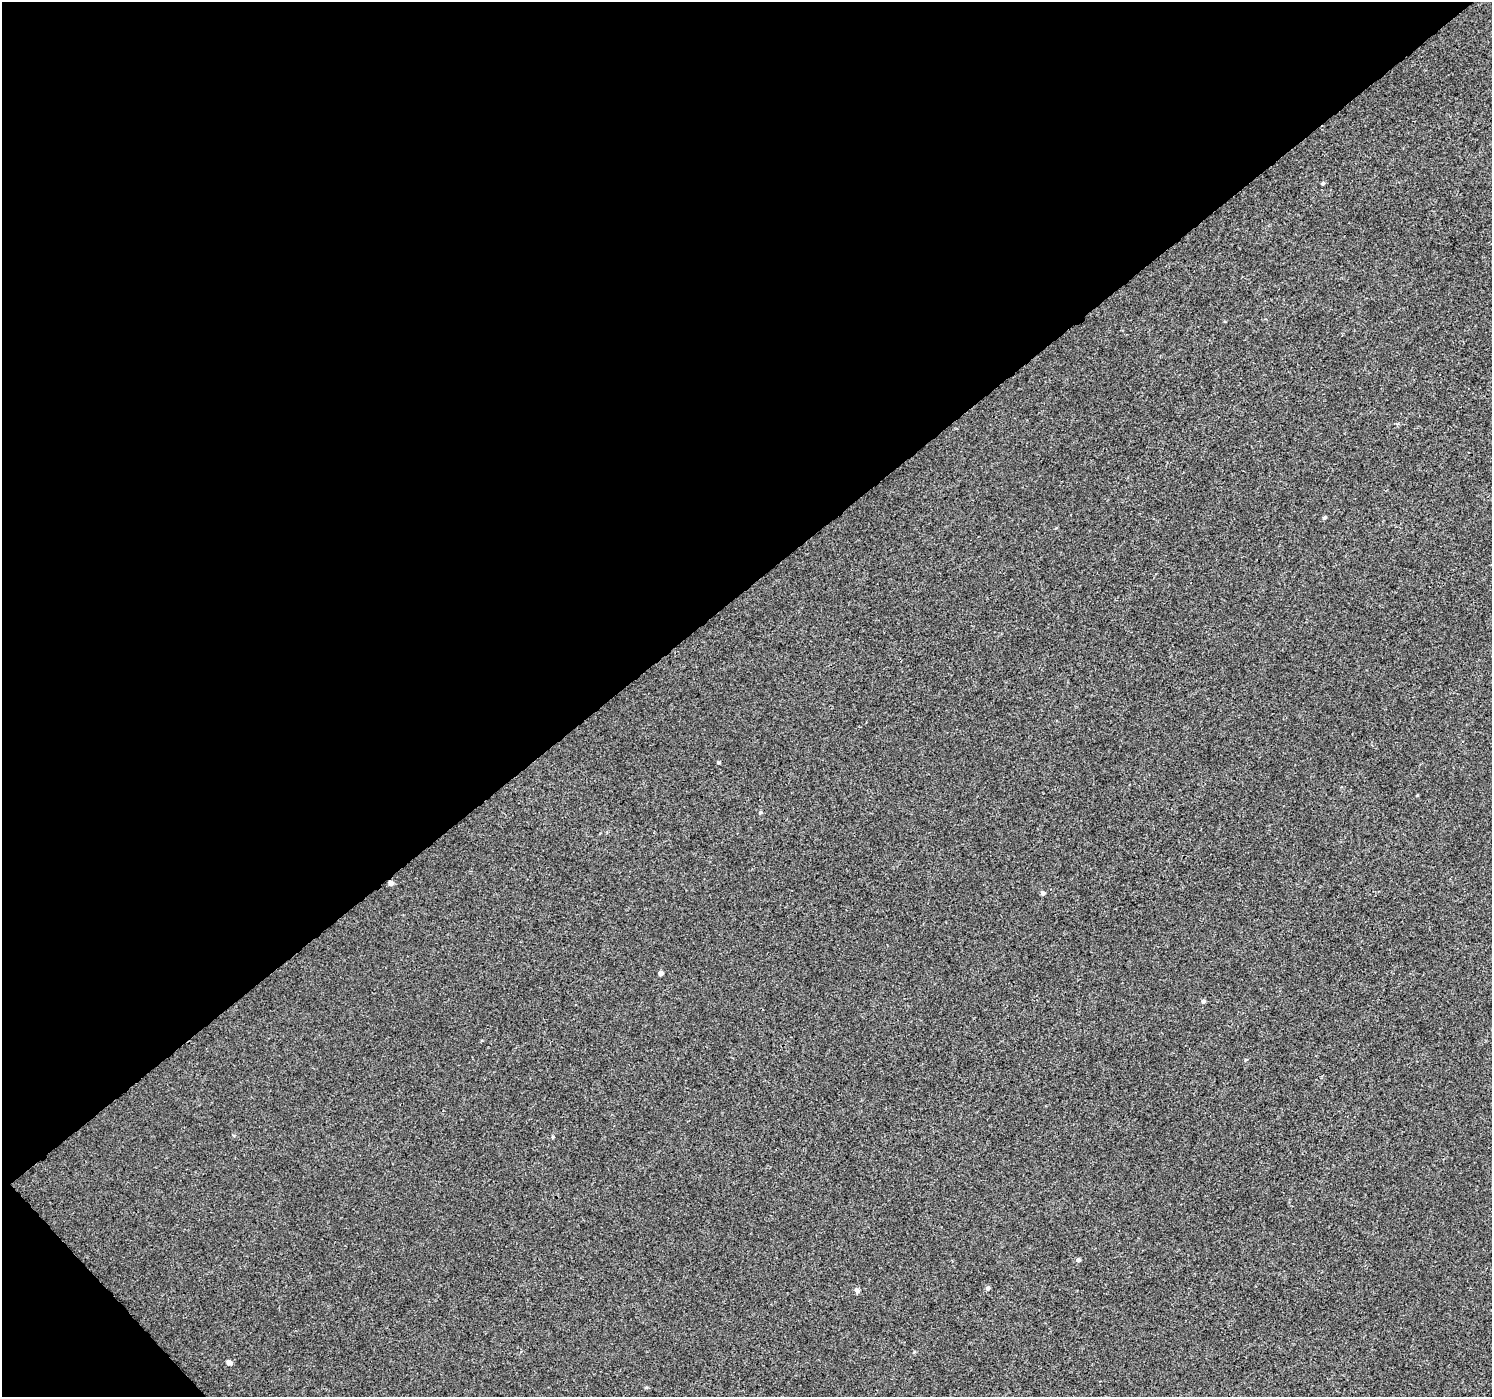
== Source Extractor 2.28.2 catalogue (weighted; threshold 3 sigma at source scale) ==
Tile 5 of 4 x 4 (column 1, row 2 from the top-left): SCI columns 52-1541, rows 3036-4430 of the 6057 x 6008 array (HDU 1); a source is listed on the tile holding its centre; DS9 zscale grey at full resolution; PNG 1494 x 1399 px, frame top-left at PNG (2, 2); no overlay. Shown black and unused: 43% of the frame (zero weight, under 3 of 4 exposures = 5% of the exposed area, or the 3 px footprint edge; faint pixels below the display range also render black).
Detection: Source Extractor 2.28.2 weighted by HDU 2 'WHT'; one run over the whole footprint, this tile lists its part. Background -2.34e-04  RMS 0.0036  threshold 0.0163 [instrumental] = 3 sigma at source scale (4.5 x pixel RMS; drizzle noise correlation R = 1.50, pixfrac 1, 0.0396/0.0396 arcsec/px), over >= 5 px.
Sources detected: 16; all 16 listed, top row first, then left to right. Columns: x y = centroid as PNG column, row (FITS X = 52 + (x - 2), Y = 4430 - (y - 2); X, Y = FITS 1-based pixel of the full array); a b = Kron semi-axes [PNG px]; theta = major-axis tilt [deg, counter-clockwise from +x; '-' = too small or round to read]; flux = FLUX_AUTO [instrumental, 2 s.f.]
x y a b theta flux
1322 183 5 3 - 0.55
1324 518 5 4 - 0.7
718 762 4 3 - 0.85
1417 795 5 3 - 0.3
760 812 6 5 - 0.58
390 883 5 5 - 1.4
1043 893 5 5 - 1.1
661 973 5 4 - 1.2
1203 1001 5 5 - 0.9
552 1137 5 3 - 0.4
1078 1260 5 5 - 1
988 1288 6 5 - 0.94
857 1290 6 6 - 1.3
914 1352 5 4 - 0.39
229 1362 6 5 - 1.8
646 1387 6 4 2 0.41
Overlapping masked pixels (flux is a lower limit): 1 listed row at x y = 390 883